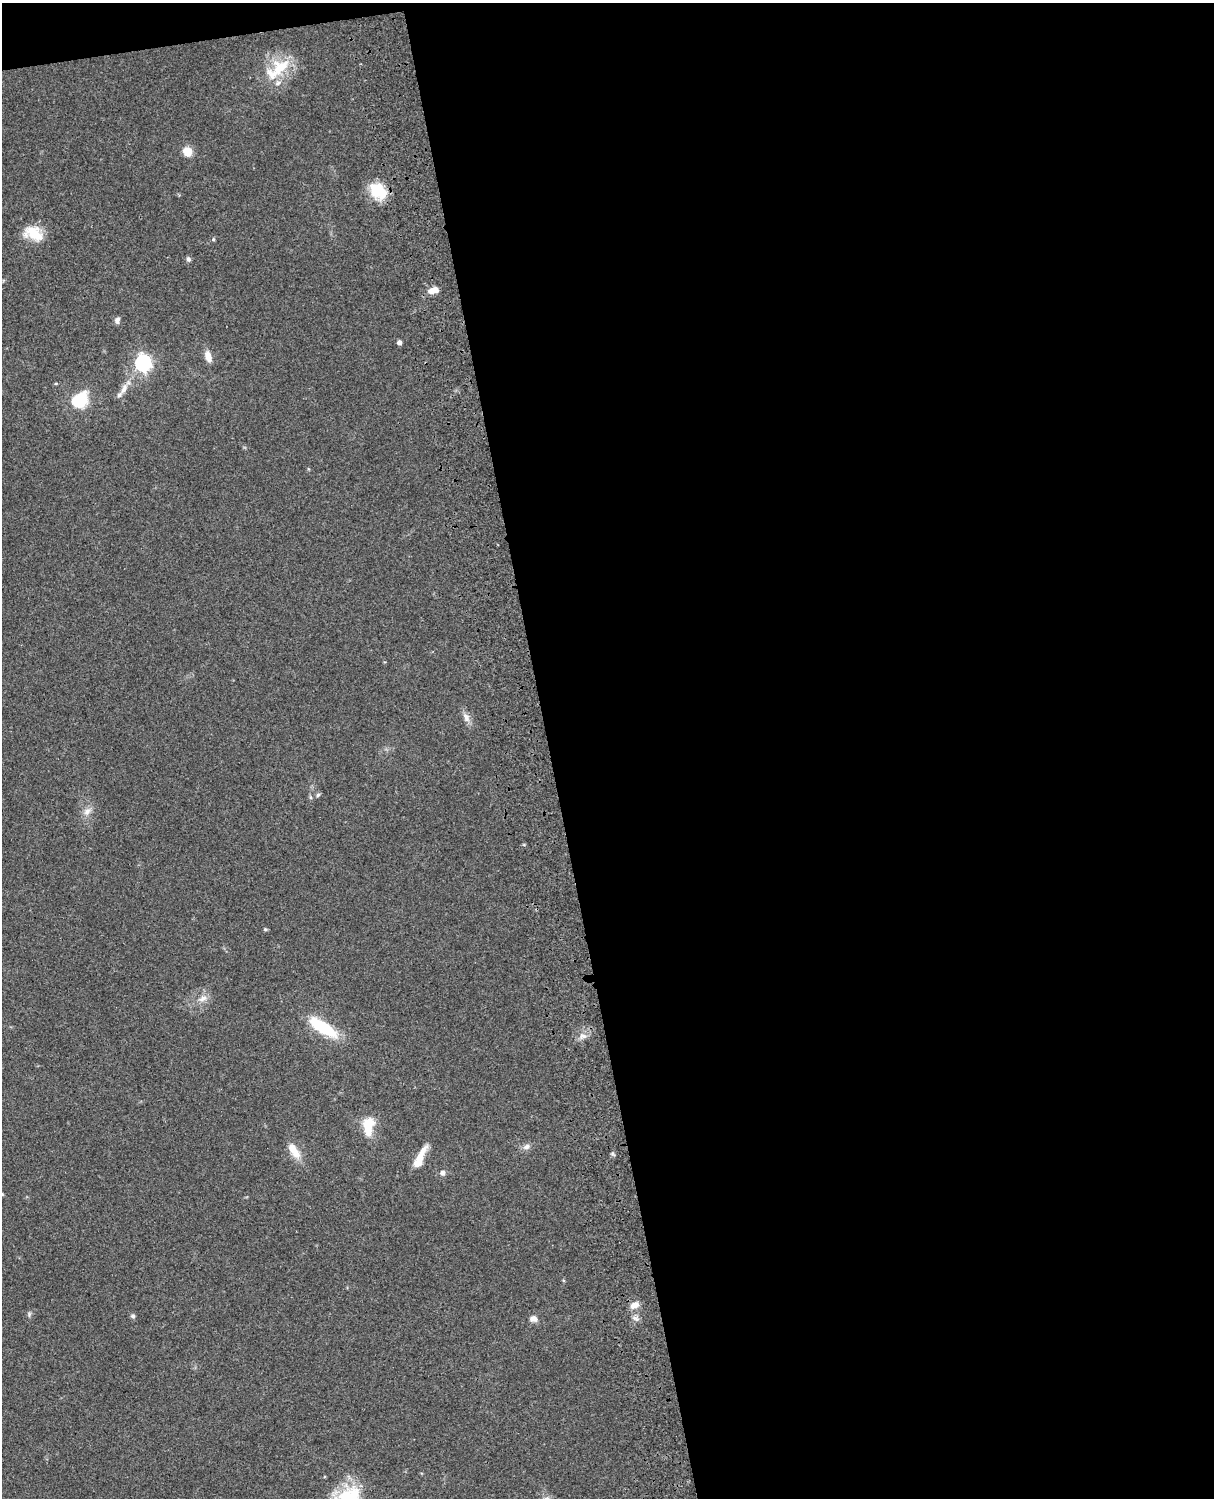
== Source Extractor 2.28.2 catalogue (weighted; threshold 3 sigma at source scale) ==
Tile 4 of 4 x 3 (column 4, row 1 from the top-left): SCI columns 3758-4969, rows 3270-4765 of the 5088 x 4929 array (HDU 1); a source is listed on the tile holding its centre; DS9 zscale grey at full resolution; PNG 1216 x 1500 px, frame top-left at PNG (2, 3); no overlay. Shown black and unused: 56% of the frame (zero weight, under 3 of 4 exposures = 6% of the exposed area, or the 3 px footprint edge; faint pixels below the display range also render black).
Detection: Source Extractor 2.28.2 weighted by HDU 2 'WHT'; one run over the whole footprint, this tile lists its part. Background 0.076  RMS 0.0057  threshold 0.0257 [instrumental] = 3 sigma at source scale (4.5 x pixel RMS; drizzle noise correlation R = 1.50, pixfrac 1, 0.05/0.05 arcsec/px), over >= 5 px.
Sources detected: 36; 1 inside a brighter object's white glare — not listed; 3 inside a brighter listed object's ellipse — not listed separately; the other 32 listed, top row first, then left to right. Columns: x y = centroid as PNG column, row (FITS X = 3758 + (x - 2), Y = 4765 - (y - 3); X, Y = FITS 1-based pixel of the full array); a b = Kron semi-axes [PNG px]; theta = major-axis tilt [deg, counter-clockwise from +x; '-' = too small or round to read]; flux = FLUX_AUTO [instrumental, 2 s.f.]
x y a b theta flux
278 69 43 16 38 21
188 152 8 7 - 9.5
377 192 25 17 -78 16
33 233 23 15 -23 13
213 239 5 3 - 0.63
188 259 6 5 - 1.4
433 290 12 6 10 6
117 320 7 6 - 2.1
399 342 4 4 - 2.3
208 356 12 7 -71 5.4
143 363 7 7 - 170
56 384 5 3 - 0.55
124 389 16 7 66 4.4
80 400 18 14 46 22
466 717 14 8 -68 3.7
318 795 6 5 - 0.99
87 812 13 8 50 3.7
265 929 5 5 - 0.7
202 999 14 7 21 3.8
323 1027 37 12 -33 26
583 1036 11 6 -1 2.9
368 1126 23 12 88 13
526 1147 11 7 25 2.5
294 1150 22 9 -55 8.3
419 1158 34 7 60 9
443 1173 6 6 - 2
2 1194 5 4 - 0.58
634 1305 12 8 30 4.1
29 1314 9 3 78 0.98
133 1316 6 5 - 1.2
636 1318 10 6 -31 2.2
533 1319 9 8 - 2.9
Isophote crosses this tile's border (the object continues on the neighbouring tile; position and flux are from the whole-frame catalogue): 1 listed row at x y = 2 1194